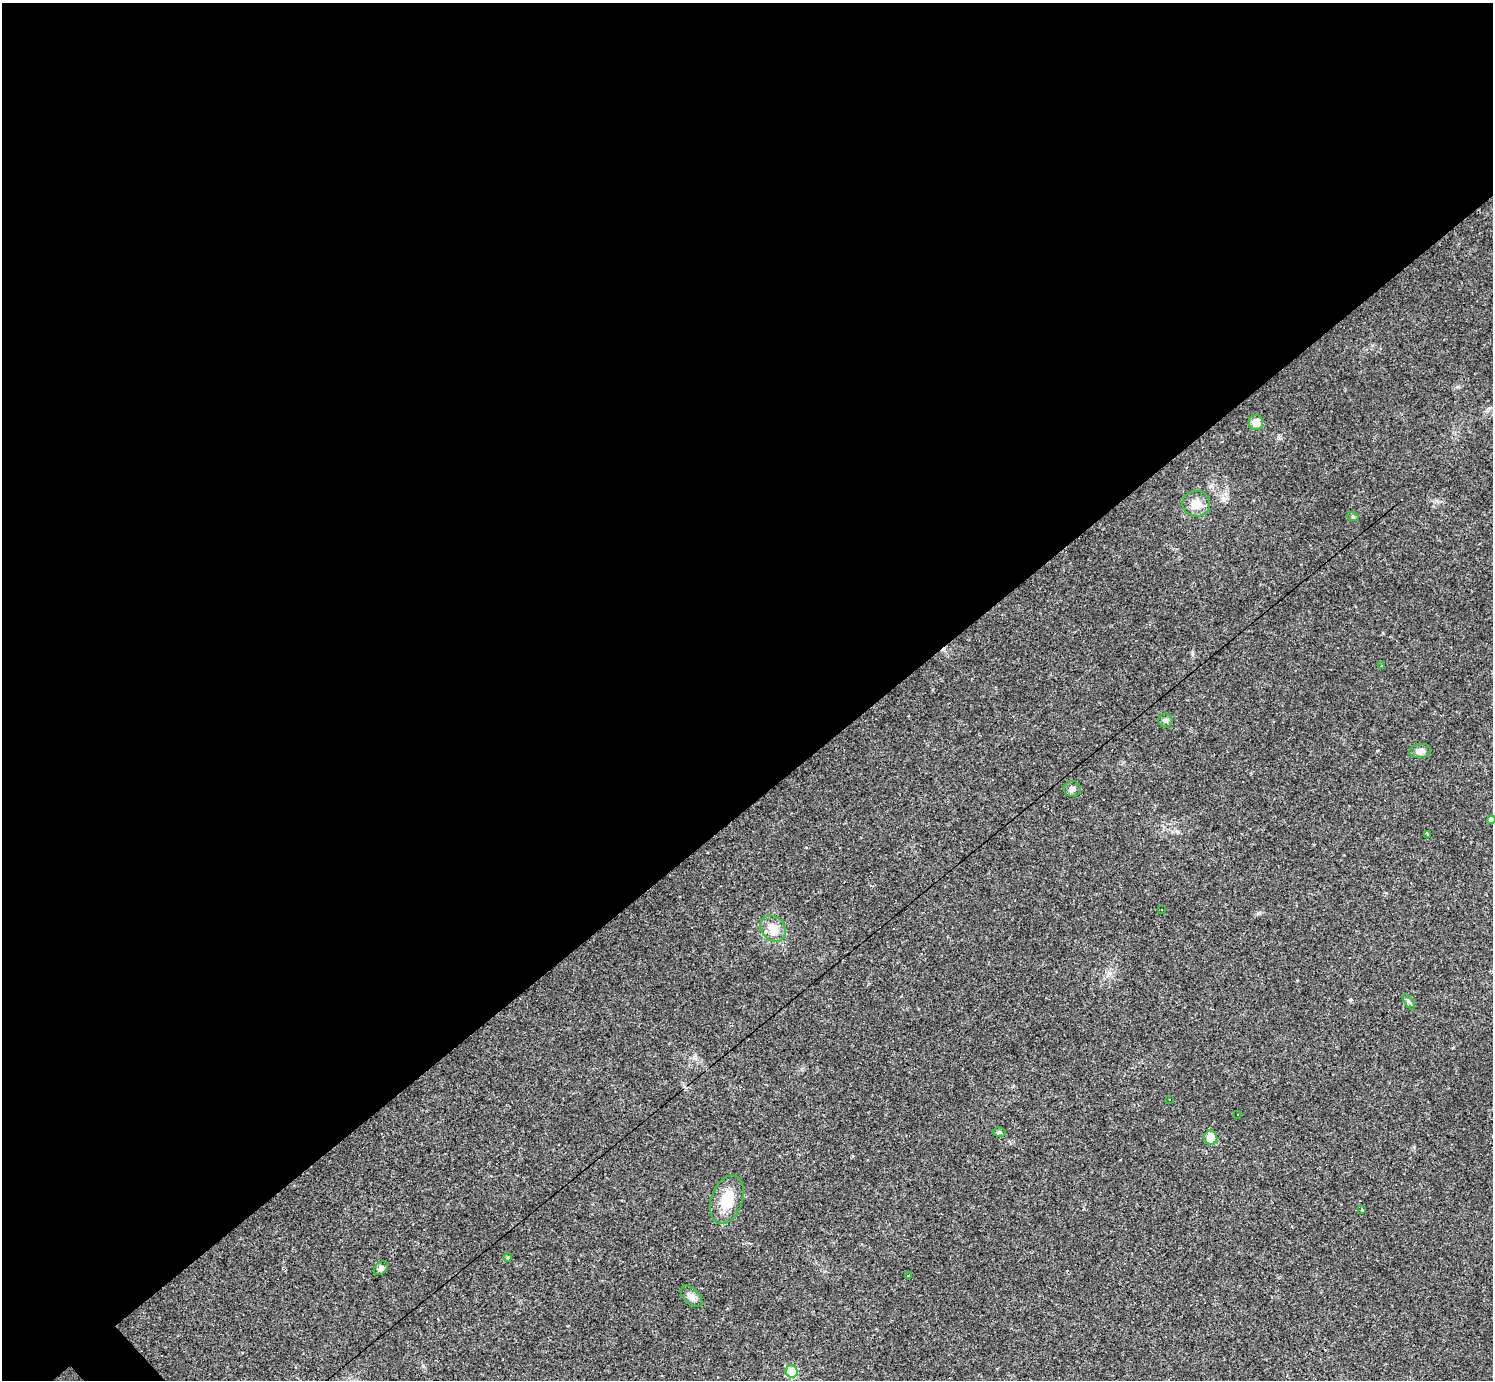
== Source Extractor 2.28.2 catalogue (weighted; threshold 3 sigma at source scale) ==
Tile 2 of 4 x 4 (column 2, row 1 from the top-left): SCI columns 1491-2981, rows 4430-5807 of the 5962 x 5960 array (HDU 1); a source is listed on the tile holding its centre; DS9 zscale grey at full resolution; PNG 1495 x 1382 px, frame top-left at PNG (2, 3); each listed source drawn as its Kron ellipse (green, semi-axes under 4 px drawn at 4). Shown black and unused: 59% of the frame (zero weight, under 2 of 3 exposures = <1% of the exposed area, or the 3 px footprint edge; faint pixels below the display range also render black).
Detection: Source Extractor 2.28.2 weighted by HDU 2 'WHT'; one run over the whole footprint, this tile lists its part. Background 0.0346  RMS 0.0055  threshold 0.0246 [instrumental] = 3 sigma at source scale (4.5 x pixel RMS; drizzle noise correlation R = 1.50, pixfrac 1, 0.05/0.05 arcsec/px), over >= 5 px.
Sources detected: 30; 7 cosmic-ray / hot-pixel residue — neither listed nor drawn; the other 23 listed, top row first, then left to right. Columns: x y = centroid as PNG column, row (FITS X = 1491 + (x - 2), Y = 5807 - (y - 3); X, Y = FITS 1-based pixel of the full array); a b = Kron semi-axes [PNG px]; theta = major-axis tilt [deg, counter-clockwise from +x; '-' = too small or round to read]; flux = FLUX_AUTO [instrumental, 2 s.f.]
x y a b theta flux
1256 422 7 7 - 6.8
1196 504 14 13 - 6.1
1353 517 6 4 -20 0.76
1382 666 3 3 - 1.4
1166 720 7 7 - 1.4
1420 751 11 7 5 3
1072 789 8 8 - 2.2
1491 820 4 4 - 1.8
1427 834 3 3 - 0.78
1161 910 3 3 - 70
773 929 14 11 -46 7.7
1409 1002 9 4 -54 1.1
1169 1099 3 2 - 0.59
1238 1115 3 2 - 0.42
999 1132 6 4 -15 0.96
1211 1138 7 6 - 9.9
727 1200 25 15 70 13
1362 1209 4 3 - 0.36
508 1257 4 3 - 0.57
381 1268 8 5 46 1.6
909 1275 3 3 - 130
691 1296 13 7 -44 2.8
792 1371 6 6 - 16
Isophote crosses this tile's border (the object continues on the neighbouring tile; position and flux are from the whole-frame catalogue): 1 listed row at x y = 1491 820
Unlisted compact peaks at least as high as the median listed source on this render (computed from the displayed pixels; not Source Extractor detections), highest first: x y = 1258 913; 1350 1000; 1414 1147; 1192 653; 1457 387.